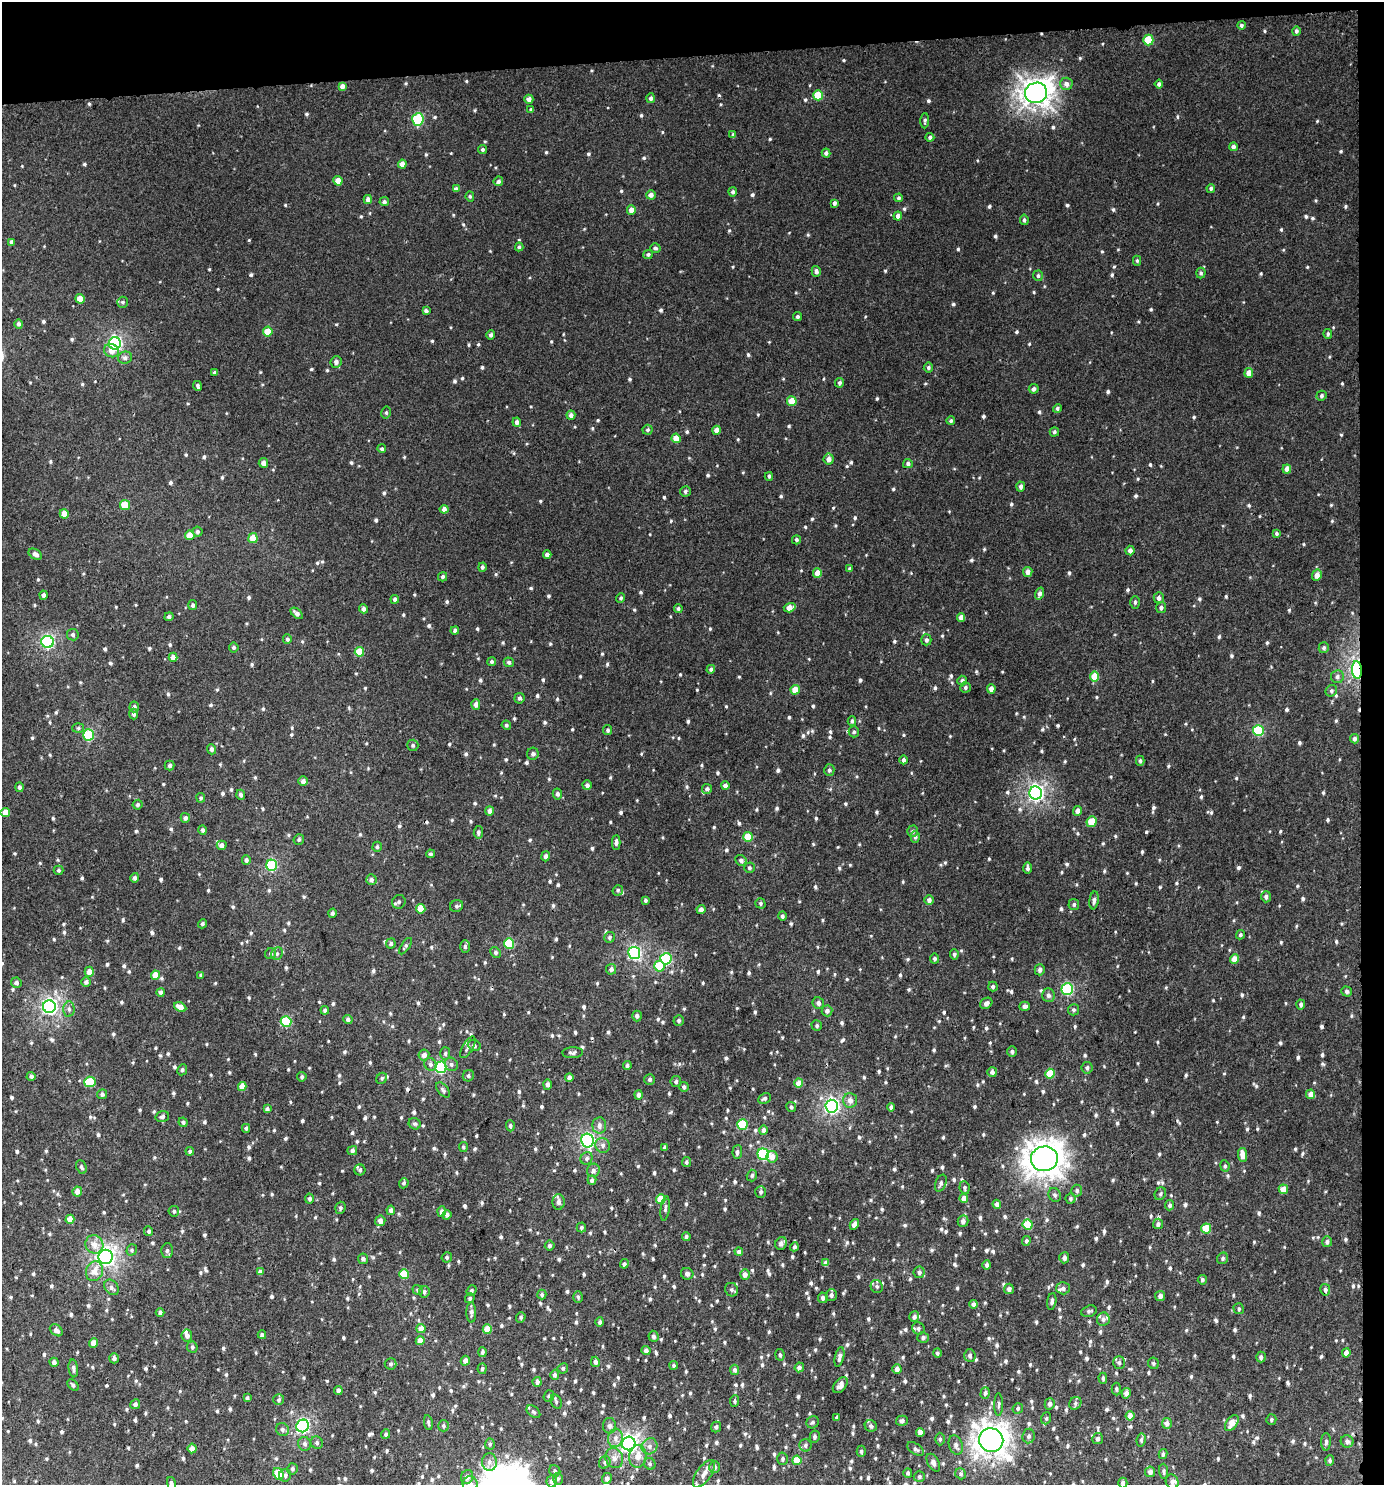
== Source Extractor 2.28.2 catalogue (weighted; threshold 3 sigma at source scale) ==
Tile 3 of 3 x 3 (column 3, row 1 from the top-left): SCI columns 2772-4153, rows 2971-4453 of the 4199 x 4457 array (HDU 1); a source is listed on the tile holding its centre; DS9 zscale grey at full resolution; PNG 1386 x 1487 px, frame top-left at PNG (2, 2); each listed source drawn as its Kron ellipse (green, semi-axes under 4 px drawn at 4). Shown black and unused: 5% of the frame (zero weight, under 3 of 4 exposures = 1% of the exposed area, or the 3 px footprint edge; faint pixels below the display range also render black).
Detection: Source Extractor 2.28.2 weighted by HDU 2 'WHT'; one run over the whole footprint, this tile lists its part. Background 0.00716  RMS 0.0042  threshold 0.0188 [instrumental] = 3 sigma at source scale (4.5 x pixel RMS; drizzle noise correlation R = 1.50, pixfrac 1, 0.0396/0.0396 arcsec/px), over >= 5 px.
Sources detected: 1285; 8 cosmic-ray / hot-pixel residue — neither listed nor drawn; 9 inside a brighter listed object's ellipse — not listed separately; of the other 1268, all 500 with FLUX_AUTO >= 0.781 (the completeness limit of this list) listed and drawn (768 fainter detections not listed), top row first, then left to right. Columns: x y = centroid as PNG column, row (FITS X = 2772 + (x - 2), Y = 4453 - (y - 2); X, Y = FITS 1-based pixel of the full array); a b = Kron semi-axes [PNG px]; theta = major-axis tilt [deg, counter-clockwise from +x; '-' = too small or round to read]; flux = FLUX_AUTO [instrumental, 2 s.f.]
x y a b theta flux
1241 25 4 4 - 0.88
1296 31 5 4 - 1.1
1148 40 5 5 - 13
1066 84 6 6 - 2
1159 84 4 4 - 1.2
342 86 4 4 - 1.9
1036 93 11 10 - 360
818 95 5 5 - 11
651 98 5 4 - 1.2
529 99 4 4 - 2
531 110 4 4 - 0.87
418 119 6 5 - 32
925 121 7 4 87 0.88
733 135 4 3 - 0.93
930 137 4 4 - 1.1
1233 147 4 4 - 1.5
482 150 4 4 - 0.91
826 153 4 4 - 1.2
402 164 4 4 - 2.8
338 181 5 4 - 4.1
498 181 5 4 - 1.3
1211 188 4 4 - 0.89
456 189 4 4 - 1.6
733 192 5 4 - 0.93
651 195 5 4 - 1.8
470 196 5 4 - 0.78
898 198 4 4 - 0.86
368 199 4 4 - 2
384 202 5 4 - 1.1
834 203 4 3 - 1.1
631 210 5 4 - 3.2
898 216 4 4 - 1.5
1024 220 5 4 - 0.89
12 242 4 3 - 1.3
519 247 4 4 - 0.84
655 248 5 4 - 0.99
648 254 5 4 - 0.81
1137 261 5 4 - 0.85
816 271 5 4 - 1.4
1201 273 5 4 - 0.81
1038 276 5 5 - 0.91
80 299 5 4 - 4.7
123 302 5 5 - 0.83
426 311 4 4 - 1.1
798 317 4 4 - 0.83
19 324 5 4 - 1.1
268 332 5 4 - 6.8
1328 334 5 4 - 0.84
491 335 5 4 - 0.96
115 343 6 6 - 70
111 351 7 6 - 2.9
125 358 7 6 - 1.4
336 362 6 5 - 1.5
928 368 5 4 - 0.89
214 373 4 4 - 0.84
1249 373 5 4 - 3.6
840 383 5 4 - 0.86
198 386 5 3 - 0.91
1034 389 5 4 - 1.3
1321 396 5 4 - 0.9
792 401 5 4 - 8.5
1057 408 4 4 - 0.89
386 413 6 5 - 0.8
571 415 4 4 - 1.7
951 421 4 4 - 0.81
517 422 4 4 - 1.3
647 430 5 5 - 0.85
716 430 4 4 - 2.4
1054 432 5 4 - 0.86
676 438 5 4 - 5.5
382 449 4 4 - 0.86
829 459 5 5 - 2.3
263 463 5 5 - 2.3
908 464 5 4 - 1.2
1287 469 4 4 - 2.5
769 476 4 3 - 0.8
1021 487 5 4 - 1.3
685 491 5 5 - 0.95
125 505 5 5 - 10
444 509 4 4 - 1.8
64 514 4 4 - 4.8
197 532 5 5 - 1.1
1276 533 4 4 - 0.8
190 535 5 4 - 3.9
253 538 5 4 - 6.7
796 540 4 4 - 0.81
1130 550 5 4 - 1.7
35 554 7 4 -31 2
547 555 4 4 - 1.6
482 567 4 4 - 1
850 569 4 3 - 0.89
1028 572 5 4 - 2.6
817 573 5 4 - 4.1
1317 575 6 4 63 3.6
442 577 4 4 - 0.79
1040 593 6 4 71 1.8
44 595 4 4 - 1.1
621 598 4 4 - 0.8
1159 598 5 5 - 1.6
395 599 4 4 - 1.3
1135 602 6 4 90 0.87
193 605 5 4 - 0.99
790 608 6 4 17 3.8
1161 608 5 5 - 1.2
363 609 4 4 - 1.7
678 609 4 4 - 0.81
297 613 7 4 -39 1.6
169 617 4 4 - 1.1
961 617 4 4 - 2.4
455 630 4 4 - 0.93
73 635 6 5 - 1
287 639 5 4 - 0.87
926 640 5 5 - 1.1
48 642 6 6 - 67
234 648 5 4 - 0.85
1324 648 5 5 - 1.1
359 652 5 4 - 7.6
173 657 4 4 - 2.6
492 662 4 4 - 0.8
509 662 5 4 - 0.93
711 669 4 4 - 0.93
1357 670 9 5 -85 70
1094 676 5 4 - 8.1
1337 677 6 6 - 1.2
962 680 5 4 - 0.94
965 687 5 5 - 0.91
991 689 4 4 - 2.7
795 690 4 4 - 5.9
1331 691 6 5 - 0.88
519 698 5 5 - 1
476 705 5 4 - 1.9
134 707 5 5 - 1.1
134 714 5 4 - 1.1
852 721 5 3 - 0.89
506 725 5 4 - 0.81
78 728 6 5 - 0.79
608 730 5 4 - 0.79
1258 731 5 5 - 27
854 732 5 5 - 0.9
88 735 5 5 - 31
1354 739 4 4 - 1.4
413 745 6 5 - 0.85
212 749 5 4 - 1.2
533 754 6 5 - 1.2
903 760 4 4 - 1.1
1140 761 5 4 - 0.8
170 765 5 5 - 0.99
829 770 6 5 - 0.96
303 781 5 4 - 1.5
587 785 5 4 - 1.4
725 786 4 4 - 1.5
19 787 5 4 - 1
707 789 5 5 - 1.2
1036 793 6 6 - 120
557 794 5 4 - 1.1
241 795 5 4 - 1.2
201 798 5 4 - 0.82
138 805 5 4 - 0.87
490 811 4 4 - 2
1077 811 5 4 - 2.1
5 812 5 4 - 4
185 818 5 4 - 1.2
1091 822 5 5 - 9.9
203 830 4 4 - 0.97
913 831 5 5 - 0.95
478 832 6 4 80 0.98
748 837 5 4 - 9.5
915 837 6 4 -89 0.91
299 839 6 5 - 0.84
616 842 7 4 88 1.3
222 845 5 4 - 1.7
377 847 5 4 - 0.83
430 854 4 4 - 0.83
546 856 5 4 - 1.3
246 860 5 4 - 1.2
741 860 6 5 - 1.3
272 865 5 5 - 39
749 868 5 5 - 0.92
1027 868 6 4 90 1.2
59 870 5 4 - 0.89
135 878 5 4 - 1.1
371 880 5 5 - 1.3
618 890 5 5 - 0.8
1266 897 5 5 - 1.2
645 900 4 4 - 0.84
929 900 5 4 - 1.7
1094 900 9 4 82 1.4
399 902 7 6 - 1
760 903 5 5 - 0.8
1074 905 5 5 - 0.88
456 906 7 6 - 1
421 909 5 4 - 5.8
701 910 4 4 - 1.8
332 913 4 4 - 0.87
782 916 5 4 - 0.85
202 924 5 4 - 0.8
1240 935 5 4 - 0.8
610 937 5 5 - 0.9
391 943 5 5 - 0.95
509 943 5 5 - 17
405 946 9 4 55 0.85
465 946 6 5 - 1
496 952 6 5 - 0.89
634 953 6 6 - 63
271 954 5 5 - 1
277 954 6 5 - 0.98
954 954 5 4 - 0.83
666 959 5 5 - 33
934 959 5 4 - 0.96
1235 959 5 4 - 5
659 966 5 5 - 11
611 969 5 5 - 1.3
1040 970 5 5 - 1.4
89 972 5 4 - 3.5
156 975 4 4 - 5.5
201 975 4 4 - 0.87
86 982 5 5 - 1.1
16 983 5 5 - 1.3
993 987 5 5 - 0.9
1067 989 6 6 - 37
1347 991 5 5 - 1.2
161 992 4 4 - 1
1048 995 7 6 - 1.3
818 1003 6 5 - 1.5
986 1003 6 5 - 1.6
1301 1005 5 4 - 1.1
1025 1006 5 4 - 1.4
49 1007 6 6 - 120
180 1007 6 4 -26 3.4
69 1009 7 5 -88 1.2
325 1010 4 3 - 0.79
1073 1010 5 5 - 0.9
827 1011 5 5 - 1.6
637 1016 5 5 - 1.3
348 1019 4 4 - 1.1
679 1020 5 5 - 0.85
286 1022 5 5 - 23
817 1026 5 5 - 0.8
474 1046 6 5 - 0.92
468 1047 12 5 60 1.4
1012 1052 5 5 - 0.99
445 1053 6 5 - 0.85
573 1053 10 5 2 1.2
424 1055 5 5 - 1.9
430 1064 6 5 - 1.2
451 1064 7 6 - 1.2
627 1066 4 4 - 0.88
441 1067 6 5 - 42
1087 1068 6 5 - 1
182 1070 6 5 - 0.92
992 1072 5 5 - 1.7
1050 1074 5 4 - 9.4
31 1076 4 4 - 1.1
468 1076 6 5 - 0.87
302 1077 5 4 - 0.84
569 1077 4 4 - 1.8
382 1078 6 5 - 0.79
650 1079 5 5 - 1.2
676 1081 5 5 - 0.96
90 1082 5 5 - 15
799 1083 4 4 - 4.2
547 1084 5 4 - 1.4
242 1086 4 4 - 4.2
684 1087 5 4 - 1
443 1090 9 5 -50 0.96
102 1094 5 5 - 1.1
1311 1094 5 4 - 3.1
639 1095 5 4 - 1.3
764 1098 7 5 25 0.94
850 1100 7 7 - 2.2
832 1106 6 6 - 97
791 1107 5 4 - 0.83
891 1107 4 4 - 1.2
267 1109 4 4 - 1
162 1117 7 5 17 1.2
183 1122 5 4 - 0.95
415 1124 6 5 - 0.94
742 1124 5 5 - 19
599 1125 8 7 - 2.1
510 1126 5 4 - 0.86
246 1128 4 4 - 0.86
763 1130 5 4 - 1.6
587 1141 7 6 - 79
603 1145 7 7 - 1.6
463 1147 5 4 - 0.79
665 1147 4 3 - 1
190 1151 4 3 - 0.84
352 1151 5 4 - 1.2
737 1152 7 4 85 1.1
763 1154 6 5 - 40
1243 1155 7 4 -80 3.6
772 1157 6 5 - 2.9
587 1158 6 5 - 1.1
1044 1159 13 12 - 490
686 1162 5 4 - 0.83
1225 1166 5 4 - 0.78
81 1167 7 5 -66 0.94
360 1170 5 5 - 0.82
593 1170 7 6 - 1.3
752 1175 6 5 - 0.91
592 1180 4 4 - 1.3
404 1183 5 4 - 0.81
941 1183 9 5 68 1.3
965 1188 6 5 - 0.87
1283 1189 5 4 - 4.6
77 1191 5 4 - 2.3
1077 1191 6 5 - 1
761 1192 6 5 - 0.99
1160 1194 7 5 59 0.84
1055 1195 7 6 - 1
964 1198 4 4 - 3.5
310 1199 5 4 - 1.2
661 1199 5 4 - 7.1
1070 1199 5 5 - 0.89
559 1202 8 6 -90 2
997 1204 4 4 - 1.9
1170 1205 5 4 - 1.1
340 1208 6 5 - 0.86
665 1208 12 4 82 1.1
391 1210 4 4 - 1.6
174 1211 5 5 - 0.81
442 1211 5 4 - 1.4
447 1215 5 4 - 1.4
70 1219 4 4 - 4.1
380 1221 5 5 - 1.9
963 1221 6 5 - 1.9
854 1224 6 4 61 1.8
1158 1224 5 5 - 1.2
1028 1225 5 5 - 13
581 1227 5 4 - 0.82
1206 1228 5 5 - 9.1
149 1231 5 4 - 0.92
686 1236 4 4 - 0.82
1026 1241 5 4 - 0.85
1327 1242 5 5 - 0.93
781 1243 6 5 - 2
94 1244 9 8 - 3.6
550 1246 5 4 - 0.97
794 1247 4 4 - 0.97
132 1250 6 5 - 0.83
167 1250 7 5 88 1.1
739 1251 4 4 - 1.6
106 1257 7 7 - 150
447 1257 5 5 - 0.82
1064 1258 5 5 - 1.3
1223 1258 6 5 - 0.92
363 1259 5 5 - 1.5
826 1263 4 4 - 2.5
624 1264 5 4 - 0.83
987 1265 5 4 - 1.1
94 1271 10 8 70 4.2
260 1272 4 4 - 1.4
919 1272 5 5 - 1.3
404 1274 5 5 - 12
687 1274 6 6 - 1.3
745 1274 5 5 - 2.1
1202 1280 5 4 - 0.93
877 1286 6 6 - 1
111 1287 8 6 -54 1.6
1063 1288 6 6 - 1.2
1009 1289 5 5 - 1.3
418 1290 5 5 - 0.82
472 1290 5 4 - 0.8
732 1290 7 6 - 1.2
1325 1290 6 5 - 1.3
424 1292 6 5 - 0.96
542 1295 5 4 - 0.81
831 1295 6 5 - 1.3
1160 1296 5 5 - 1.4
578 1297 6 4 -88 0.82
470 1298 5 5 - 0.85
823 1298 5 5 - 1.5
1052 1301 9 4 80 1.1
974 1304 4 4 - 1.8
1239 1309 5 5 - 0.78
1089 1311 8 5 17 1
160 1312 4 4 - 1
471 1312 10 5 -89 1.4
521 1317 5 4 - 0.85
914 1317 5 5 - 1.4
1103 1319 7 6 - 1.2
600 1322 5 4 - 1
421 1328 4 4 - 3.5
918 1328 6 6 - 1.1
487 1329 4 4 - 6
56 1330 7 5 -37 1.5
262 1335 4 4 - 1.1
187 1336 6 5 - 1.6
653 1336 5 5 - 1.3
923 1337 5 5 - 0.94
420 1341 4 4 - 4.2
93 1343 4 4 - 3.8
192 1347 5 5 - 0.82
646 1351 4 4 - 1.7
482 1352 5 4 - 0.79
937 1353 4 4 - 0.86
1346 1353 4 4 - 3.1
780 1355 6 4 -80 0.83
970 1356 6 5 - 1.3
839 1357 10 4 76 1.9
1261 1357 5 4 - 1.2
114 1358 5 5 - 1.1
465 1361 5 4 - 2.2
54 1362 4 4 - 1.4
595 1362 5 4 - 1.3
1119 1363 6 6 - 1.1
1153 1363 6 5 - 0.87
391 1364 6 5 - 0.88
674 1365 4 4 - 0.82
799 1367 5 4 - 1.5
73 1368 9 5 -84 1.4
563 1368 5 5 - 0.84
482 1369 5 4 - 0.78
897 1369 4 4 - 2.1
735 1370 5 4 - 1.2
555 1375 5 4 - 1.1
1103 1378 5 4 - 0.81
537 1382 5 4 - 1.5
73 1385 7 4 -46 0.84
840 1385 9 5 49 2.6
1116 1389 6 4 -88 0.79
338 1391 4 4 - 1.2
985 1393 6 4 72 0.9
1126 1393 5 4 - 1.5
549 1396 6 5 - 0.8
247 1398 4 3 - 0.81
279 1400 5 5 - 0.85
735 1401 6 4 83 0.78
556 1402 7 5 -65 0.83
1075 1403 7 5 51 0.99
135 1404 5 4 - 1.3
1050 1404 6 5 - 1.2
999 1405 11 3 89 0.85
1018 1408 5 5 - 0.83
533 1412 8 5 -40 0.9
1130 1416 4 4 - 3.2
837 1418 4 3 - 0.85
1046 1418 6 5 - 0.82
1271 1420 5 5 - 0.81
902 1421 6 5 - 1.1
813 1422 6 5 - 0.92
428 1423 7 3 -80 0.81
1167 1423 5 5 - 1.8
1232 1423 9 5 53 5.3
303 1426 6 6 - 74
443 1426 6 5 - 0.9
609 1426 8 6 -89 1.5
871 1426 6 5 - 1
716 1427 5 5 - 0.97
282 1429 7 6 - 1.3
920 1432 4 4 - 2.4
386 1434 5 4 - 0.79
1029 1436 7 6 - 1.3
815 1437 6 5 - 0.99
615 1438 9 7 81 2.3
940 1439 6 4 -90 0.87
1098 1439 5 5 - 1.4
991 1440 12 11 - 380
1141 1440 6 4 82 0.83
1347 1441 6 6 - 1.3
1326 1442 9 5 88 1.1
317 1443 6 6 - 0.97
629 1443 7 6 - 150
305 1444 7 6 - 1.3
490 1444 5 5 - 0.93
805 1445 6 6 - 1
956 1445 10 6 -71 1.8
650 1446 8 7 - 1.8
192 1448 5 4 - 2.2
915 1449 9 5 -36 1.1
861 1451 6 4 -90 0.79
1163 1454 5 4 - 0.93
638 1456 11 8 81 3.8
614 1458 10 8 -70 2.5
783 1459 6 5 - 0.85
797 1460 4 4 - 8.2
1330 1460 5 4 - 0.84
489 1462 9 7 87 2
605 1462 6 5 - 0.92
933 1463 9 5 -60 1.8
650 1464 6 5 - 0.82
715 1467 6 5 - 1.1
292 1469 5 5 - 0.86
555 1471 6 5 - 0.87
1164 1471 7 4 -88 0.91
1150 1472 5 5 - 1.8
908 1473 5 4 - 0.91
278 1474 6 5 - 11
704 1474 16 7 54 3.1
961 1474 6 5 - 0.85
285 1475 6 6 - 1.1
919 1476 5 5 - 0.89
467 1477 7 6 - 2.1
607 1478 5 5 - 1.5
558 1479 6 4 86 0.85
552 1481 6 5 - 1.8
1172 1482 7 6 - 1.6
1123 1483 5 4 - 1.4
171 1484 7 4 -77 1.4
470 1484 7 7 - 2.5
Overlapping masked pixels (flux is a lower limit): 2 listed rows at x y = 1357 670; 1044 1159
Isophote crosses this tile's border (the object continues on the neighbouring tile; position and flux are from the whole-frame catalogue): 3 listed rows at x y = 1123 1483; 171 1484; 470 1484